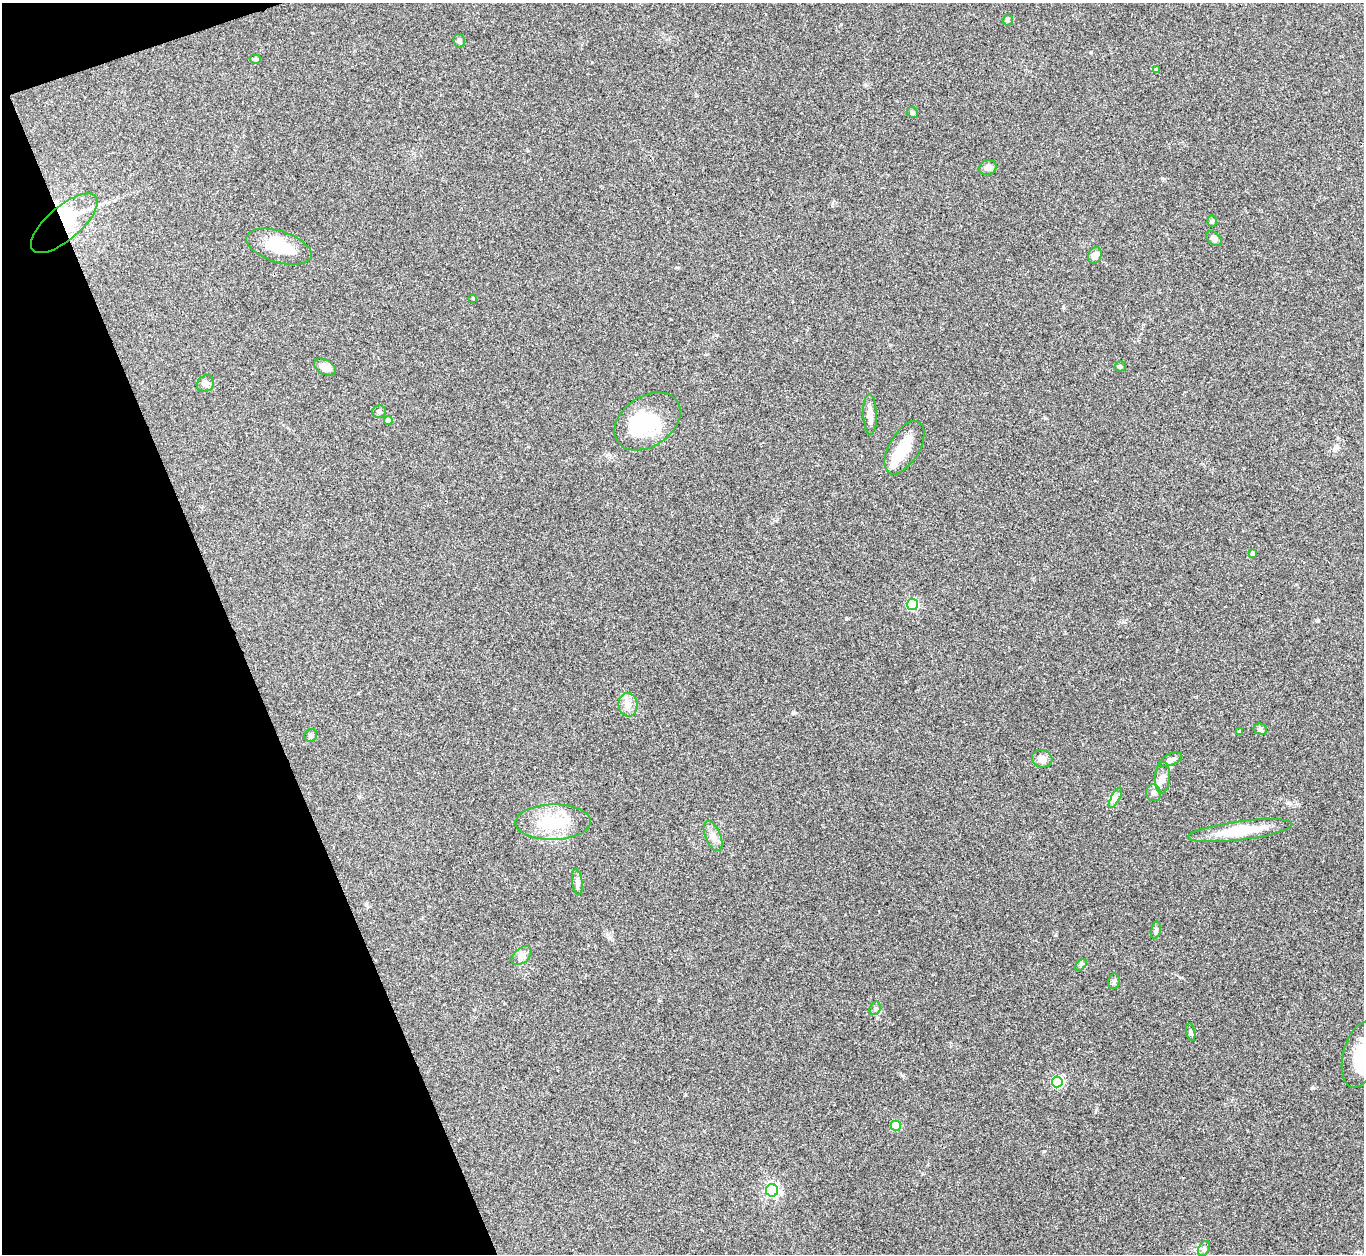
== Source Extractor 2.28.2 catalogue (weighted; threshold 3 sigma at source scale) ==
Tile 5 of 4 x 4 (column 1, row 2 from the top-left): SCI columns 5-1366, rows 2786-4037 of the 5455 x 5442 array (HDU 1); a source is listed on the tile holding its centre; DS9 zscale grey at full resolution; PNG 1366 x 1256 px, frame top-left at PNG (2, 3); each listed source drawn as its Kron ellipse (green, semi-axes under 4 px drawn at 4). Shown black and unused: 18% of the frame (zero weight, under 3 of 4 exposures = <1% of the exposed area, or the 3 px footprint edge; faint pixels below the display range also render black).
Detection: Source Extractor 2.28.2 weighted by HDU 2 'WHT'; one run over the whole footprint, this tile lists its part. Background 0.112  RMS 0.0058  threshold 0.0263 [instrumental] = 3 sigma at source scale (4.5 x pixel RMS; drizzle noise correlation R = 1.50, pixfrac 1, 0.05/0.05 arcsec/px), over >= 5 px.
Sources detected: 50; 3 inside a brighter object's white glare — neither listed nor drawn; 1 inside a brighter listed object's ellipse — not listed separately; the other 46 listed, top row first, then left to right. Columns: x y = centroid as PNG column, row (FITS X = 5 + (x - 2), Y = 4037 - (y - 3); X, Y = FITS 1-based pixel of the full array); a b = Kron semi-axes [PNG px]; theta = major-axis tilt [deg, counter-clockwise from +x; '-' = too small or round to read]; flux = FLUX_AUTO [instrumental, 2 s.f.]
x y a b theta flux
1008 20 5 5 - 0.89
459 41 7 5 -79 1.3
255 59 5 4 - 0.99
1157 70 4 3 - 1.6
912 112 6 5 - 1
988 167 9 7 25 2.8
1212 221 6 5 - 1
64 223 41 16 40 39
1214 239 9 6 -42 2.1
279 247 34 15 -17 19
1095 255 8 6 66 4.2
473 298 4 4 - 0.5
1120 366 6 5 - 0.96
325 367 12 7 -29 4.1
205 384 9 7 39 2.5
379 412 7 6 - 1.4
870 415 20 7 -88 4.6
388 420 4 4 - 2.7
647 421 36 25 34 31
904 448 30 15 60 13
1253 553 4 4 - 1.1
912 604 5 5 - 49
628 705 12 9 -82 4.8
1260 729 7 5 -14 1.3
1239 731 4 3 - 0.71
311 735 6 6 - 1.2
1042 759 10 8 -17 3.8
1171 760 12 5 22 2.3
1162 778 16 7 87 3.5
1154 793 8 7 - 2
1115 798 11 4 61 1.9
553 822 38 17 1 24
1240 831 53 9 7 22
713 836 16 7 -67 4.2
577 882 13 5 -82 2
1156 930 9 5 76 1.3
522 956 11 7 41 2.7
1081 965 7 4 46 1
1114 981 8 5 76 1.2
875 1008 7 5 69 1.1
1191 1032 9 4 -79 1.2
1361 1055 34 17 75 20
1057 1082 5 5 - 45
896 1126 5 5 - 18
772 1190 6 6 - 130
1204 1248 8 5 64 1.3
Overlapping masked pixels (flux is a lower limit): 1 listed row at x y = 64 223
Isophote crosses this tile's border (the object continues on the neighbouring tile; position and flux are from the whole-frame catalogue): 1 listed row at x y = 1361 1055
Unlisted compact peaks at least as high as the median listed source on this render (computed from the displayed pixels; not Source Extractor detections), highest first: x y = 793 713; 846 619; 1313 1088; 1318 621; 1044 1151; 1162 178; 610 938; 1289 803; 1091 52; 1063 307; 1124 622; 1096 1110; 1045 418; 1056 935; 903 1076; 685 1094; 832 205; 659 1001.